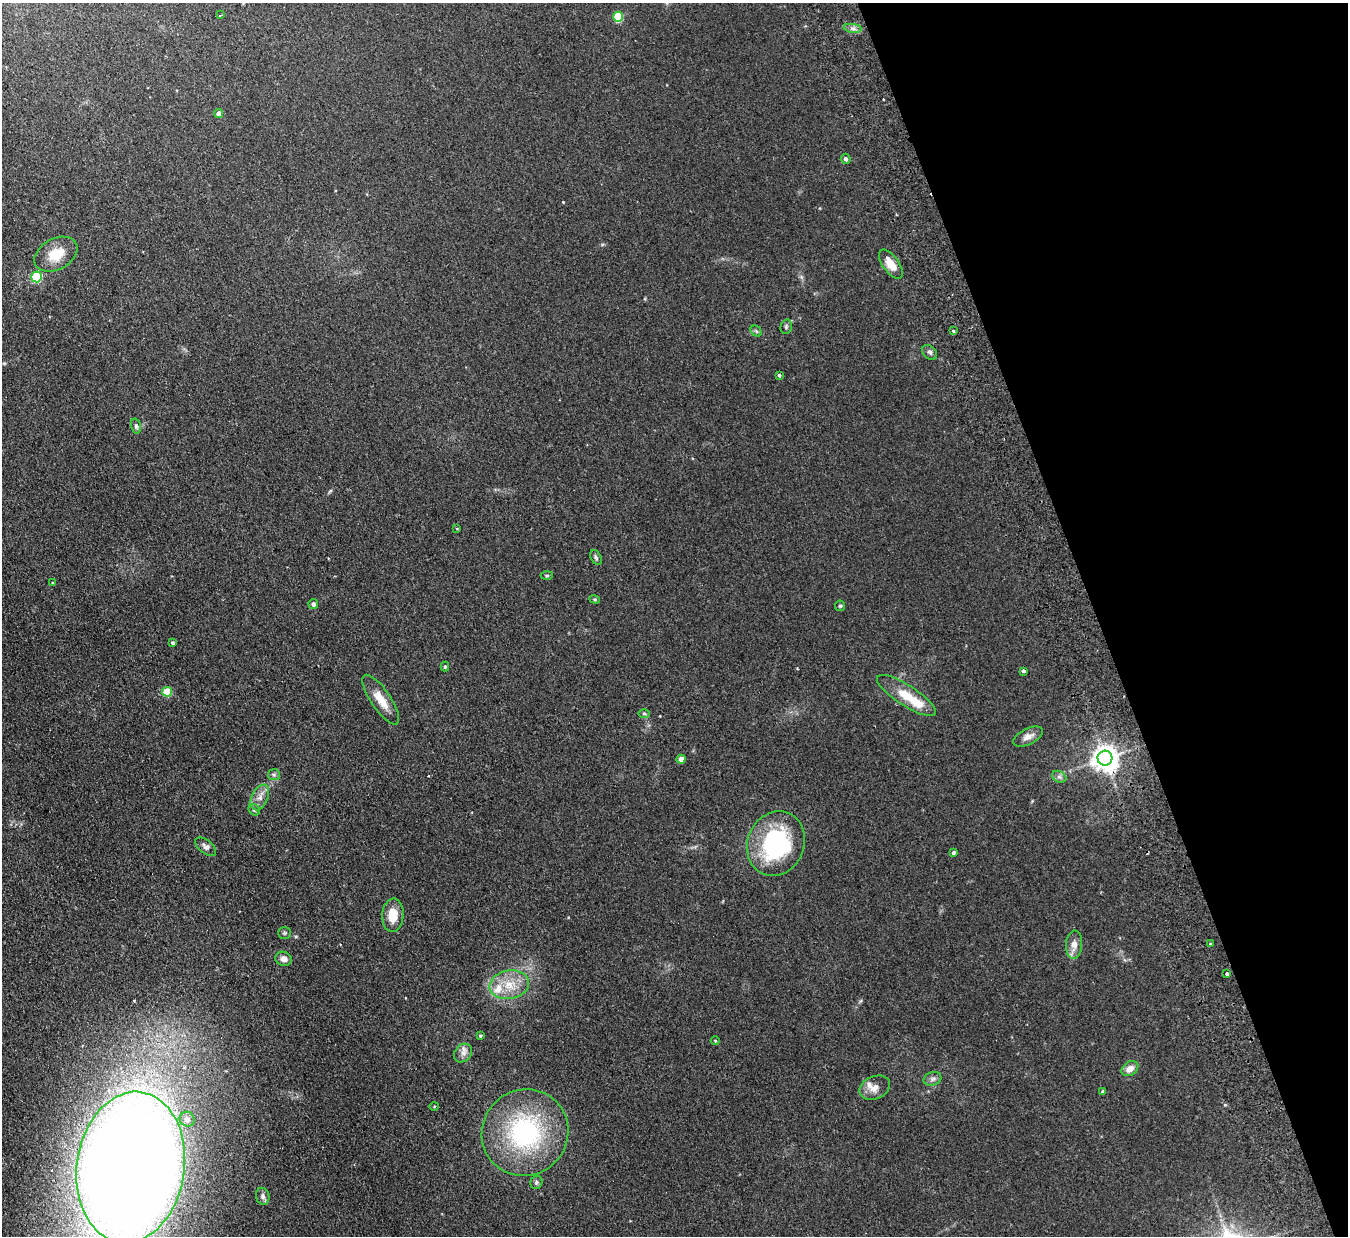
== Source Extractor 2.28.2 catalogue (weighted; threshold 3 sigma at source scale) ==
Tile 12 of 4 x 4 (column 4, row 3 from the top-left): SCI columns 4092-5437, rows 1408-2641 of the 5492 x 5407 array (HDU 1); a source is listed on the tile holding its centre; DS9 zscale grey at full resolution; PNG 1350 x 1238 px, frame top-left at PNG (2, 3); each listed source drawn as its Kron ellipse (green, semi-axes under 4 px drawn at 4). Shown black and unused: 19% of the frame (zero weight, under 2 of 3 exposures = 3% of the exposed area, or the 3 px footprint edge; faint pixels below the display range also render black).
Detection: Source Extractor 2.28.2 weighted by HDU 2 'WHT'; one run over the whole footprint, this tile lists its part. Background 0.101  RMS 0.011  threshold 0.0517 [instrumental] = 3 sigma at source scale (4.5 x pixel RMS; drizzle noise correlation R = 1.50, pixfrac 1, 0.05/0.05 arcsec/px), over >= 5 px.
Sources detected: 63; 3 cosmic-ray / hot-pixel residue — neither listed nor drawn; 2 inside a brighter listed object's ellipse — not listed separately; the other 58 listed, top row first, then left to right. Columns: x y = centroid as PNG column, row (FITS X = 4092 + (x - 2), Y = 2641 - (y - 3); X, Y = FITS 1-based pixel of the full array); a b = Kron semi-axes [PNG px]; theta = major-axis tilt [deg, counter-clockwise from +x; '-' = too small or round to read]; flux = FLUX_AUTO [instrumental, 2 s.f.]
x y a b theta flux
221 15 3 2 - 1.2
618 17 5 5 - 48
853 28 9 4 -8 3.4
219 113 4 4 - 6.4
846 159 5 5 - 2.4
56 254 23 15 29 24
891 264 17 8 -54 14
36 277 5 5 - 67
786 327 7 5 76 2.2
756 331 6 4 -45 1.9
953 331 3 3 - 6.3
930 352 8 6 -46 2.8
779 375 3 3 - 1.4
136 426 7 4 -75 2.3
456 528 3 3 - 2
596 557 8 5 -63 2.2
547 576 6 4 3 1.5
53 583 3 2 - 0.97
595 599 5 4 - 1.5
313 604 5 5 - 3.2
840 606 5 5 - 1.6
173 643 4 4 - 1.9
445 667 5 4 - 1.7
1023 671 4 3 - 7
167 692 5 5 - 34
906 695 34 10 -33 29
381 700 29 9 -56 18
644 713 6 4 -1 1.4
1028 737 16 8 26 6.9
1105 758 7 7 - 1100
681 759 4 4 - 8.8
274 775 6 5 - 2.2
1059 777 7 5 -29 2.8
260 797 13 8 65 7.3
254 810 6 5 - 1.9
776 844 33 28 67 130
206 847 12 6 -39 4
954 852 4 3 - 2.5
393 915 17 10 87 20
284 933 6 5 - 1.9
1211 944 3 3 - 2.8
1074 945 14 8 85 8.5
283 959 8 7 - 5.6
1227 974 3 3 - 8.2
509 985 20 14 10 24
480 1036 3 3 - 1.2
715 1041 4 4 - 1.1
463 1053 10 8 48 5.6
1130 1069 9 6 34 8.8
932 1079 9 6 16 3.8
875 1088 16 11 24 10
1103 1092 4 3 - 1.9
434 1106 5 3 - 1
187 1119 7 7 - 5.6
525 1133 44 42 45 160
131 1167 76 54 82 3300
536 1182 7 6 - 2
263 1196 8 6 -77 3.7
Overlapping masked pixels (flux is a lower limit): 1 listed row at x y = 1105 758
Isophote crosses this tile's border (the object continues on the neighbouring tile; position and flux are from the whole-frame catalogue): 1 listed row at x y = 131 1167